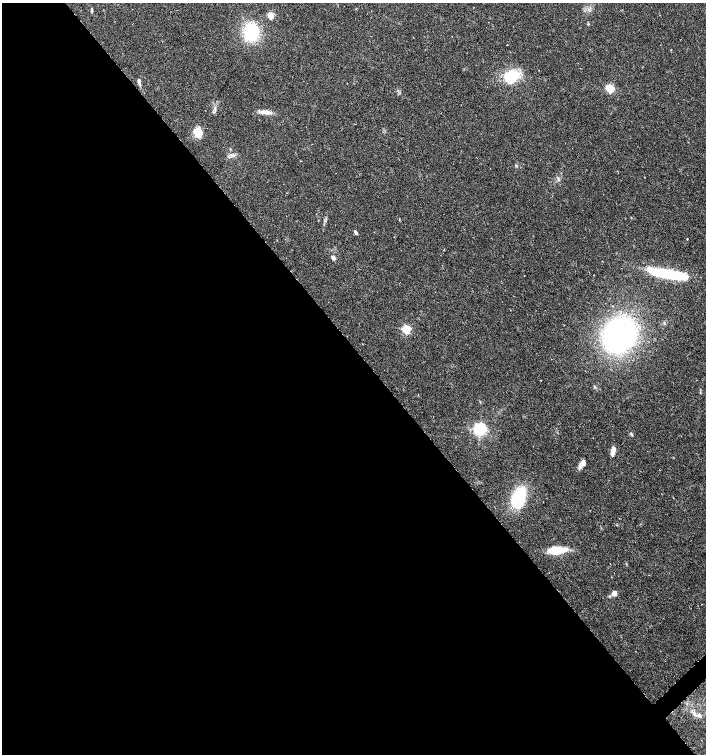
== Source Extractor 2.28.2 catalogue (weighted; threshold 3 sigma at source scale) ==
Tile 9 of 4 x 4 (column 1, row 3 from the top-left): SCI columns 214-1621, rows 1505-3008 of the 5994 x 6024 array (HDU 1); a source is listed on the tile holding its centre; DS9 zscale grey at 2 x 2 block average (1 PNG px = mean of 2 x 2 image px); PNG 708 x 756 px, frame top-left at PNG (2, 3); no overlay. Shown black and unused: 54% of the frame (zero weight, under 3 of 6 exposures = <1% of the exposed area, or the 3 px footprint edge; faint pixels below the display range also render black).
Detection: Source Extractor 2.28.2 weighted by HDU 2 'WHT'; one run over the whole footprint, this tile lists its part. Background 0.0356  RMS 0.0031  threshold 0.0128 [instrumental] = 3 sigma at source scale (4.09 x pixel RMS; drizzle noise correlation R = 1.36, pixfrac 0.8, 0.0396/0.0396 arcsec/px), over >= 5 px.
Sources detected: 30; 2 inside a brighter object's white glare — not listed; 2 inside a brighter listed object's ellipse — not listed separately; the other 26 listed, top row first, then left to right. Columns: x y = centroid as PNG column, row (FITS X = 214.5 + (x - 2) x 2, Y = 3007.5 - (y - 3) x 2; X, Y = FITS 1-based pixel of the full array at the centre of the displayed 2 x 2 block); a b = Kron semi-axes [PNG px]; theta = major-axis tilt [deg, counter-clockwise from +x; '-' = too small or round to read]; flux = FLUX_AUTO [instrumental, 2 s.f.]
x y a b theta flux
92 11 3 3 - 0.62
271 15 4 3 - 11
588 24 3 3 - 0.52
251 32 17 14 -90 33
511 77 21 16 30 19
139 82 11 3 -77 1.9
610 89 4 4 - 19
215 109 5 3 - 1.2
265 112 16 5 -7 4.4
198 132 12 10 -52 6.7
232 155 7 5 3 2.1
559 179 5 3 - 1
355 232 5 3 - 1.3
333 258 6 4 -43 2
668 275 32 10 -16 29
406 329 4 4 - 21
619 335 26 22 57 210
594 387 5 2 - 0.63
480 429 5 5 - 79
631 434 5 3 - 0.87
613 452 10 4 80 4.7
580 465 11 5 51 3.4
518 498 24 13 72 34
557 550 19 7 6 18
614 593 7 6 - 2.9
694 714 10 4 -58 2.8